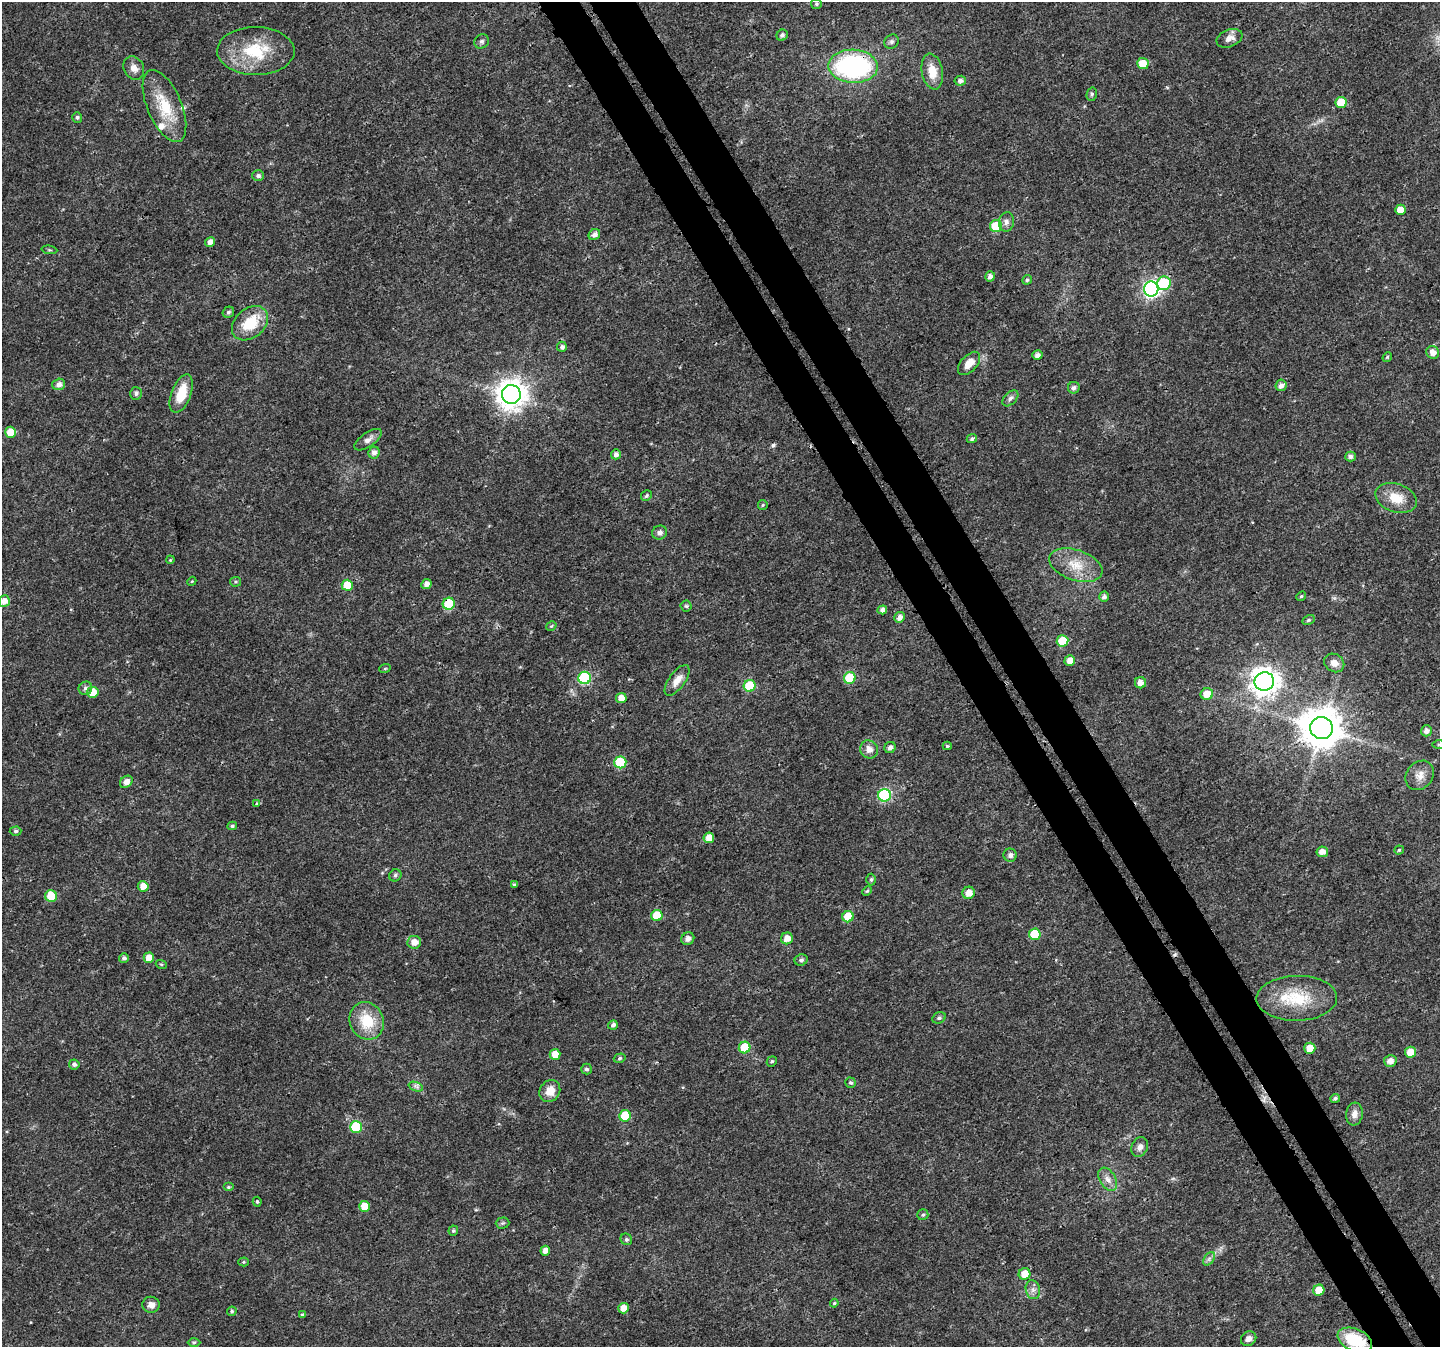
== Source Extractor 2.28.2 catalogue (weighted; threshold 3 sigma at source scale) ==
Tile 6 of 4 x 4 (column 2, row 2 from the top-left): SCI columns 1512-2949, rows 2920-4264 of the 5896 x 5790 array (HDU 1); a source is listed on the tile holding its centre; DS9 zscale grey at full resolution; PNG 1442 x 1349 px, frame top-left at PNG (2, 2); each listed source drawn as its Kron ellipse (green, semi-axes under 4 px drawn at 4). Shown black and unused: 6% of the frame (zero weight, under 3 of 4 exposures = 6% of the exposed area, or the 3 px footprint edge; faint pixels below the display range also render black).
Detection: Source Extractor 2.28.2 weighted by HDU 2 'WHT'; one run over the whole footprint, this tile lists its part. Background 0.0134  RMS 0.0028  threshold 0.0125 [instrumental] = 3 sigma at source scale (4.5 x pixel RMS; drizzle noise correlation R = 1.50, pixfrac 1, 0.0396/0.0396 arcsec/px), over >= 5 px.
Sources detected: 160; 2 cosmic-ray / hot-pixel residue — neither listed nor drawn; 2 inside a brighter listed object's ellipse — not listed separately; the other 156 listed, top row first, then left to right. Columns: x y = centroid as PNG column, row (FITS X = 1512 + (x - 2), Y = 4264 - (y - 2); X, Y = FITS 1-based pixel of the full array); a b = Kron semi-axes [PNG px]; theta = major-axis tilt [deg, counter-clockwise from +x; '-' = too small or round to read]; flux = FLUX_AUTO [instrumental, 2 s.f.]
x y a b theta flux
816 4 5 5 - 0.51
782 35 6 5 - 0.77
1229 38 13 8 22 1.8
482 41 8 6 43 0.75
891 42 7 6 - 0.71
256 51 39 24 0 15
1143 64 6 5 - 5.2
853 66 25 16 -3 47
134 68 12 10 -62 2
932 72 18 10 -79 4.6
960 81 6 5 - 1
1092 94 7 5 77 0.54
1341 103 5 5 - 6
164 106 38 17 -67 10
77 117 5 5 - 0.55
258 176 6 5 - 0.83
1400 210 5 5 - 3.8
1006 222 9 7 79 1.2
996 226 6 6 - 10
594 235 6 5 - 1.3
210 242 5 4 - 1.8
49 250 8 3 -5 0.36
990 276 5 5 - 1.3
1027 280 5 4 - 0.54
1164 283 7 6 - 17
1151 289 7 7 - 75
228 312 6 5 - 0.63
250 323 20 14 40 9
562 347 5 5 - 0.86
1433 352 7 6 - 1.8
1037 355 5 4 - 1.3
1387 357 5 4 - 0.36
969 363 14 8 47 3.6
59 384 6 5 - 1.4
1281 385 6 5 - 1.3
1074 388 6 5 - 0.91
136 393 6 6 - 0.79
181 394 20 9 69 7.1
511 395 9 9 - 380
1010 398 9 6 45 0.9
11 432 5 5 - 5.7
972 439 5 4 - 0.74
368 440 16 7 35 1.5
374 452 6 5 - 1.2
616 454 5 5 - 1.1
1350 456 5 5 - 1
646 496 6 5 - 0.62
1396 498 21 14 -19 5.6
763 505 5 4 - 0.34
660 533 7 6 - 1.1
170 560 4 3 - 0.27
1076 565 28 15 -19 6.5
192 581 5 3 - 0.3
235 582 5 5 - 0.42
426 584 5 5 - 1.7
347 585 5 5 - 5.4
1301 596 5 4 - 0.39
1104 597 5 5 - 0.97
4 601 6 5 - 1.8
449 604 6 6 - 11
686 606 5 5 - 0.48
882 610 5 4 - 1.2
900 617 6 5 - 1.6
1309 620 6 4 27 0.47
551 626 5 3 - 0.3
1062 641 6 5 - 7.2
1070 660 5 5 - 2.4
1334 663 10 8 -32 2
385 668 6 3 20 0.31
585 678 6 6 - 26
850 678 6 6 - 13
677 680 18 8 54 2.8
1264 681 10 9 - 310
1140 683 5 5 - 1.8
750 686 6 6 - 10
85 688 7 6 - 0.9
93 692 5 5 - 5.1
1207 694 6 6 - 3.7
621 698 5 5 - 2.5
1322 728 11 11 - 830
1426 731 5 5 - 1.5
1439 745 7 4 0 0.51
947 746 4 4 - 0.35
890 747 6 5 - 1
869 749 9 8 - 1.9
620 762 6 6 - 16
1420 775 16 13 50 2.9
126 782 7 5 42 2
884 795 6 6 - 30
257 803 3 3 - 0.6
232 826 5 4 - 0.48
15 831 6 4 2 0.54
709 838 5 5 - 3
1399 850 4 4 - 0.38
1322 852 6 5 - 1.9
1010 855 6 6 - 1.1
395 875 6 5 - 0.66
871 879 6 4 87 0.53
514 885 3 3 - 0.6
143 886 5 5 - 3
867 891 5 4 - 0.36
969 893 6 6 - 2.7
51 896 6 6 - 8.7
657 915 6 5 - 7.7
848 917 6 5 - 6.8
1035 934 6 5 - 10
787 938 6 5 - 2.4
688 939 7 6 - 1.5
414 942 7 6 - 2.4
124 958 5 4 - 0.78
149 958 5 5 - 3.4
801 960 6 5 - 0.79
161 964 5 3 - 0.3
1297 998 40 22 1 13
939 1018 7 5 26 0.68
367 1021 19 17 -66 8.8
613 1025 5 4 - 0.94
745 1047 6 5 - 9.1
1310 1048 5 5 - 3.4
1411 1052 5 5 - 4
555 1054 5 5 - 3.5
620 1058 6 4 18 0.5
772 1061 5 4 - 0.51
1390 1061 6 6 - 1.8
74 1064 5 5 - 0.85
586 1069 5 5 - 0.68
851 1083 5 5 - 0.52
416 1087 7 4 -20 0.67
550 1091 11 10 - 3.5
1335 1098 5 4 - 0.61
1354 1114 11 8 84 1.8
625 1116 6 5 - 8.6
356 1127 6 6 - 15
1140 1147 10 8 65 1.4
1108 1179 12 8 -58 1.9
228 1187 5 4 - 0.42
257 1202 5 4 - 0.47
365 1206 5 5 - 5.1
923 1215 5 5 - 0.51
502 1223 7 5 2 0.46
453 1231 5 4 - 0.43
626 1239 6 5 - 0.64
545 1251 5 5 - 1.9
1209 1259 7 5 56 0.76
243 1262 5 4 - 0.34
1024 1274 6 5 - 3.6
1033 1290 9 7 -75 1.3
1319 1290 5 5 - 4.5
834 1303 4 4 - 0.34
151 1305 8 8 - 1.7
623 1308 5 5 - 2.6
232 1311 5 4 - 0.53
302 1315 4 3 - 0.47
1249 1339 8 7 - 1.3
1355 1340 18 11 -23 13
194 1342 6 4 1 0.38
Overlapping masked pixels (flux is a lower limit): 4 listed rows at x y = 853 66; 449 604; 1322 728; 1355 1340
Isophote crosses this tile's border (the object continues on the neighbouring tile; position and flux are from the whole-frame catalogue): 2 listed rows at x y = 1439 745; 1355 1340